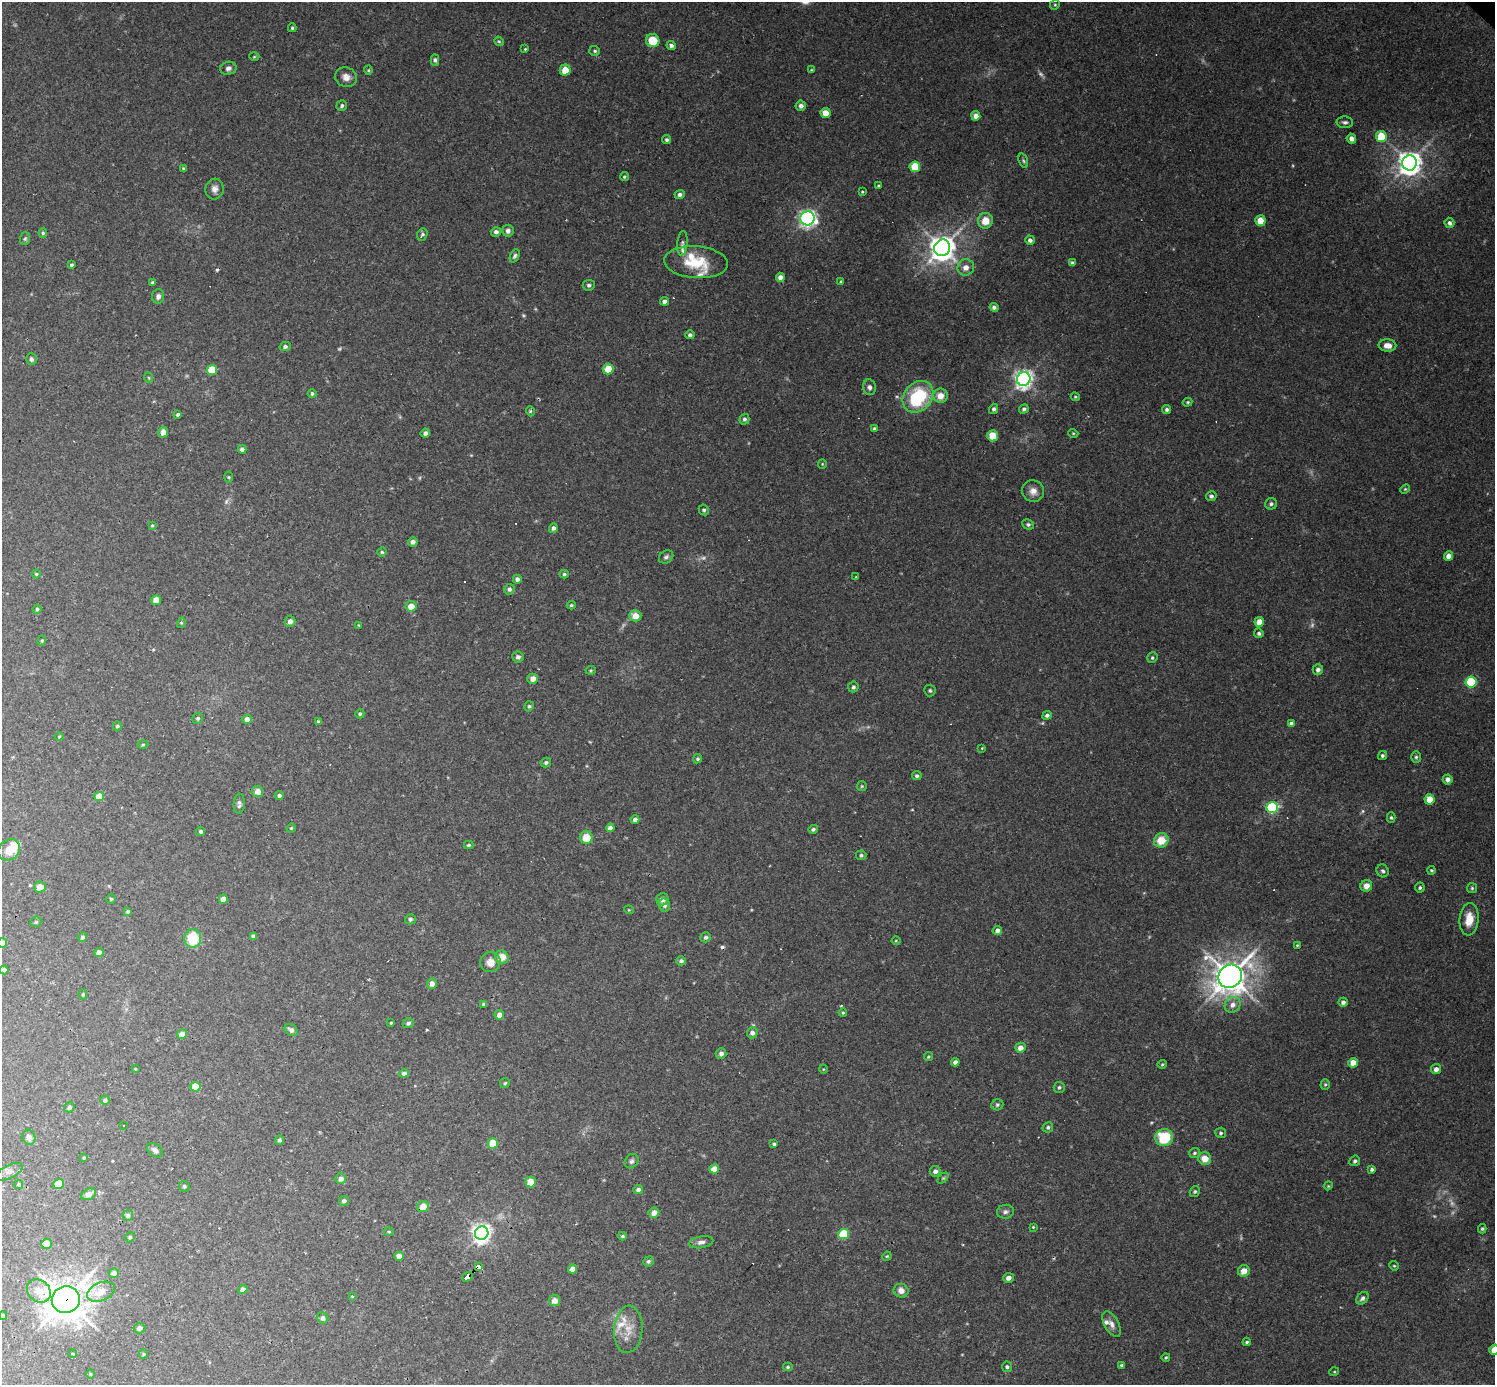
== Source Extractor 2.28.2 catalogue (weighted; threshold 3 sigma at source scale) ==
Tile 7 of 4 x 4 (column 3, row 2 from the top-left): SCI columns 2988-4480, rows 3059-4441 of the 5974 x 5974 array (HDU 1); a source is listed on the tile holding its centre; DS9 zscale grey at full resolution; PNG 1497 x 1387 px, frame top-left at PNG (2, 2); each listed source drawn as its Kron ellipse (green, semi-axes under 4 px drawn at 4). Shown black and unused: <1% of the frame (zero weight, under 3 of 4 exposures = <1% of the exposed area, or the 3 px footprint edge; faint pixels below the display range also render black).
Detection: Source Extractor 2.28.2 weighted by HDU 2 'WHT'; one run over the whole footprint, this tile lists its part. Background 0.0462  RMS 0.0027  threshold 0.012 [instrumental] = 3 sigma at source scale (4.5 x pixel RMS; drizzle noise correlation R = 1.50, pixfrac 1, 0.05/0.05 arcsec/px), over >= 5 px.
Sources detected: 314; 10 too faint to see at this stretch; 11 cosmic-ray / hot-pixel residue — neither listed nor drawn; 6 inside a brighter listed object's ellipse — not listed separately; the other 287 listed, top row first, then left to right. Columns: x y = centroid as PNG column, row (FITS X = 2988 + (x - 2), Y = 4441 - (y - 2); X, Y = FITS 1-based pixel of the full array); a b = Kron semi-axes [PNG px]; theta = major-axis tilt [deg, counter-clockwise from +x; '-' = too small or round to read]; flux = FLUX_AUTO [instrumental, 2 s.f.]
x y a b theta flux
1055 5 5 4 - 0.37
292 28 4 3 - 0.37
499 41 5 4 - 0.33
653 41 7 6 - 6.3
671 46 5 4 - 0.76
525 49 4 3 - 0.29
595 51 5 5 - 0.47
254 57 5 3 - 0.26
435 60 6 4 -87 0.58
228 68 8 6 13 0.96
368 70 4 4 - 0.29
565 70 5 5 - 3.6
811 70 4 3 - 0.27
346 77 11 9 -20 1.8
342 106 5 5 - 0.6
801 106 5 5 - 0.96
825 113 5 5 - 3.3
976 116 4 4 - 2.1
1345 122 8 6 -2 0.74
1381 136 5 5 - 11
1351 139 5 4 - 1.5
666 140 5 4 - 0.58
1023 161 7 4 -70 0.5
1410 163 7 7 - 230
915 167 5 5 - 10
183 169 3 3 - 0.41
624 177 5 4 - 0.4
878 186 4 3 - 0.39
215 189 10 9 - 1.6
862 192 4 4 - 0.26
680 195 5 4 - 0.86
807 218 7 7 - 90
985 221 8 7 - 3.6
1260 221 5 5 - 3.4
1449 223 5 4 - 0.82
508 231 6 5 - 1.1
496 232 5 5 - 0.81
43 233 5 4 - 0.39
422 234 6 5 - 0.59
25 239 6 5 - 0.47
1030 240 5 4 - 0.95
682 243 12 5 85 0.77
942 248 8 7 - 300
515 256 7 4 68 0.63
696 262 32 16 -5 9.8
1072 263 4 4 - 0.6
71 265 3 3 - 0.44
966 267 8 8 - 1.8
780 277 4 4 - 1.4
152 282 4 4 - 0.43
841 282 4 4 - 0.45
589 285 6 5 - 0.66
158 296 7 6 - 0.89
665 301 4 4 - 1.2
994 307 4 4 - 0.73
690 335 4 4 - 0.7
1387 345 9 6 -7 2.1
285 347 5 4 - 0.73
31 359 6 5 - 0.81
608 369 5 5 - 5.7
212 370 5 5 - 9.3
149 378 5 3 - 0.27
1024 379 7 6 - 130
869 387 8 6 -79 1
312 394 4 4 - 0.56
940 396 7 7 - 2.8
918 397 17 13 49 19
1075 397 5 4 - 0.33
1187 402 5 4 - 0.34
994 409 5 4 - 0.65
1024 409 5 4 - 0.59
1167 410 4 4 - 0.69
530 411 5 3 - 0.4
178 414 4 3 - 0.49
744 419 5 5 - 0.62
875 429 4 4 - 0.63
163 432 5 5 - 2.1
425 433 4 4 - 0.87
1073 433 5 3 - 0.26
993 436 5 5 - 4.5
242 449 4 4 - 0.99
822 464 4 4 - 0.26
229 477 5 3 - 0.31
1405 489 5 3 - 0.31
1033 491 11 10 - 2.1
1211 496 5 5 - 0.75
1271 504 6 5 - 0.6
704 510 5 5 - 0.56
1028 524 6 5 - 0.5
152 525 3 3 - 0.31
553 528 5 4 - 0.95
413 542 5 4 - 1.1
382 552 5 4 - 0.49
1448 556 5 4 - 1.6
666 557 8 6 36 0.72
36 574 4 4 - 0.3
564 574 4 4 - 0.52
856 577 4 3 - 0.24
517 579 4 4 - 0.94
509 589 5 5 - 0.73
156 600 5 4 - 2.4
571 605 4 4 - 0.37
411 606 5 5 - 2.8
37 609 4 4 - 0.43
635 616 6 5 - 2.9
290 621 5 5 - 1.2
1259 622 5 5 - 2.6
181 623 5 3 - 0.29
359 625 4 3 - 0.24
1259 633 5 4 - 0.59
42 641 5 4 - 0.35
518 657 6 5 - 0.89
1152 658 5 5 - 0.51
591 670 5 3 - 0.32
1318 670 5 5 - 0.9
533 679 5 5 - 1.9
1471 682 5 5 - 19
853 687 5 5 - 0.58
930 690 6 5 - 0.48
529 706 5 4 - 0.48
360 714 4 4 - 0.49
1047 715 5 4 - 0.76
198 718 5 5 - 0.51
247 719 5 4 - 1.7
318 721 4 3 - 0.36
1291 723 4 3 - 0.78
117 726 4 4 - 0.44
59 737 4 3 - 0.26
143 745 5 3 - 0.28
982 748 4 3 - 0.21
1382 755 5 4 - 0.6
1416 757 6 5 - 0.52
697 759 5 4 - 0.48
546 763 5 4 - 0.6
917 776 5 4 - 0.6
1448 779 5 5 - 1.1
862 786 5 5 - 0.34
257 791 6 5 - 1.9
279 795 4 4 - 0.66
99 796 5 4 - 4.3
1429 799 5 5 - 4.2
239 804 10 5 87 0.8
1272 808 6 5 - 37
1391 817 5 4 - 0.43
635 820 4 4 - 1
291 828 4 4 - 0.31
610 828 4 4 - 1.7
813 829 5 4 - 0.57
201 831 4 4 - 0.57
586 837 6 6 - 4.2
1161 840 7 7 - 5.1
469 845 5 3 - 0.48
9 850 12 10 40 4.4
861 855 5 5 - 0.55
1431 870 4 4 - 0.37
1383 871 6 6 - 0.63
1366 886 6 5 - 2
40 887 6 5 - 2.2
1420 888 5 5 - 0.51
1472 888 5 5 - 0.42
111 899 5 4 - 0.36
223 899 4 4 - 2.5
662 899 6 6 - 1.6
664 905 7 5 -74 0.88
629 910 5 3 - 0.22
128 912 4 4 - 0.39
410 919 5 5 - 0.59
1469 919 16 9 85 4.1
36 922 6 5 - 0.44
997 931 5 4 - 1.3
253 936 4 3 - 0.72
83 937 4 4 - 0.8
705 937 5 5 - 0.65
193 938 9 8 - 8.8
896 941 4 4 - 0.27
2 943 5 4 - 2.1
1297 945 3 2 - 0.21
99 953 4 4 - 2
502 957 7 6 - 3.6
681 961 5 4 - 0.84
490 962 10 10 - 2.5
4 970 4 4 - 0.83
1230 976 12 11 - 460
432 983 5 5 - 1.4
83 994 5 4 - 0.42
1343 1002 4 4 - 0.92
484 1004 4 3 - 0.52
1232 1005 8 7 - 1.7
843 1013 4 3 - 0.32
499 1015 5 4 - 1.7
391 1023 3 3 - 0.3
408 1023 6 5 - 0.64
291 1030 7 5 -37 1.1
752 1033 6 5 - 1.1
182 1034 5 4 - 2
1020 1048 5 5 - 1.7
721 1054 5 5 - 0.91
928 1057 4 4 - 0.33
955 1062 4 4 - 1.3
1353 1063 5 5 - 2.7
1162 1064 5 4 - 0.32
135 1069 3 3 - 0.18
823 1069 4 3 - 0.21
1436 1069 5 5 - 1.1
404 1073 5 4 - 0.94
505 1083 5 5 - 0.42
1325 1085 5 4 - 0.37
195 1087 5 5 - 6.7
1059 1087 5 5 - 0.53
105 1100 5 4 - 0.76
997 1105 6 5 - 0.49
69 1107 5 5 - 0.66
123 1125 3 3 - 1.1
1048 1127 5 5 - 0.52
1221 1133 5 5 - 0.54
29 1137 8 6 -67 1.4
1164 1138 9 8 - 11
279 1140 4 4 - 0.66
493 1143 5 5 - 5.4
774 1144 4 3 - 0.42
155 1150 9 6 -38 1
1194 1153 5 5 - 0.61
84 1157 3 3 - 0.26
1205 1159 6 6 - 3.2
631 1161 8 6 47 0.72
1355 1161 5 5 - 0.65
714 1169 5 4 - 4
1372 1169 4 3 - 0.55
935 1171 5 5 - 1.1
9 1172 14 6 27 1.2
943 1178 6 4 44 0.36
341 1179 5 5 - 1.4
530 1182 5 5 - 3.6
59 1184 5 5 - 7.3
19 1185 4 4 - 0.46
184 1186 5 5 - 0.57
1328 1186 4 3 - 0.24
638 1190 5 4 - 0.92
1195 1191 6 4 57 0.44
89 1194 8 5 30 1.6
344 1201 5 5 - 0.84
423 1206 6 5 - 2.8
1005 1212 8 7 - 0.92
654 1213 5 5 - 1.9
128 1215 5 5 - 0.63
1033 1227 4 4 - 0.25
1482 1229 4 3 - 0.41
389 1232 5 4 - 0.32
482 1233 7 6 - 130
844 1234 5 5 - 16
622 1236 4 3 - 0.41
130 1237 5 4 - 0.49
701 1242 12 6 10 1.3
46 1244 5 5 - 2.9
399 1256 5 4 - 1.9
887 1256 5 4 - 0.29
648 1261 5 5 - 0.51
479 1266 4 3 - 31
1394 1266 5 4 - 0.29
572 1269 5 4 - 2.2
1244 1271 6 5 - 2.8
114 1273 5 5 - 1.3
467 1277 5 4 - 84
1008 1278 5 5 - 1.2
243 1289 5 4 - 1.2
39 1291 13 10 -38 3
901 1291 7 6 - 1.8
101 1292 15 9 22 3.7
352 1296 3 3 - 0.25
1362 1298 7 5 48 0.84
66 1300 14 13 - 510
554 1300 6 5 - 2
3 1316 4 4 - 0.74
323 1318 6 5 - 0.89
1112 1324 14 7 -61 1.5
139 1328 6 5 - 1.2
628 1329 24 14 86 4.9
1247 1342 4 3 - 0.39
1494 1350 5 5 - 3
73 1354 4 2 - 0.2
144 1354 5 4 - 0.36
1166 1357 4 3 - 0.33
1122 1365 4 3 - 0.47
788 1367 5 4 - 0.38
1007 1367 5 5 - 0.68
1334 1372 5 3 - 0.22
90 1374 5 3 - 0.22
Overlapping masked pixels (flux is a lower limit): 3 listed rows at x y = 479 1266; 467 1277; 66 1300
Isophote crosses this tile's border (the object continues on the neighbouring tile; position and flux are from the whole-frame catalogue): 3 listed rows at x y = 2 943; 3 1316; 1494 1350